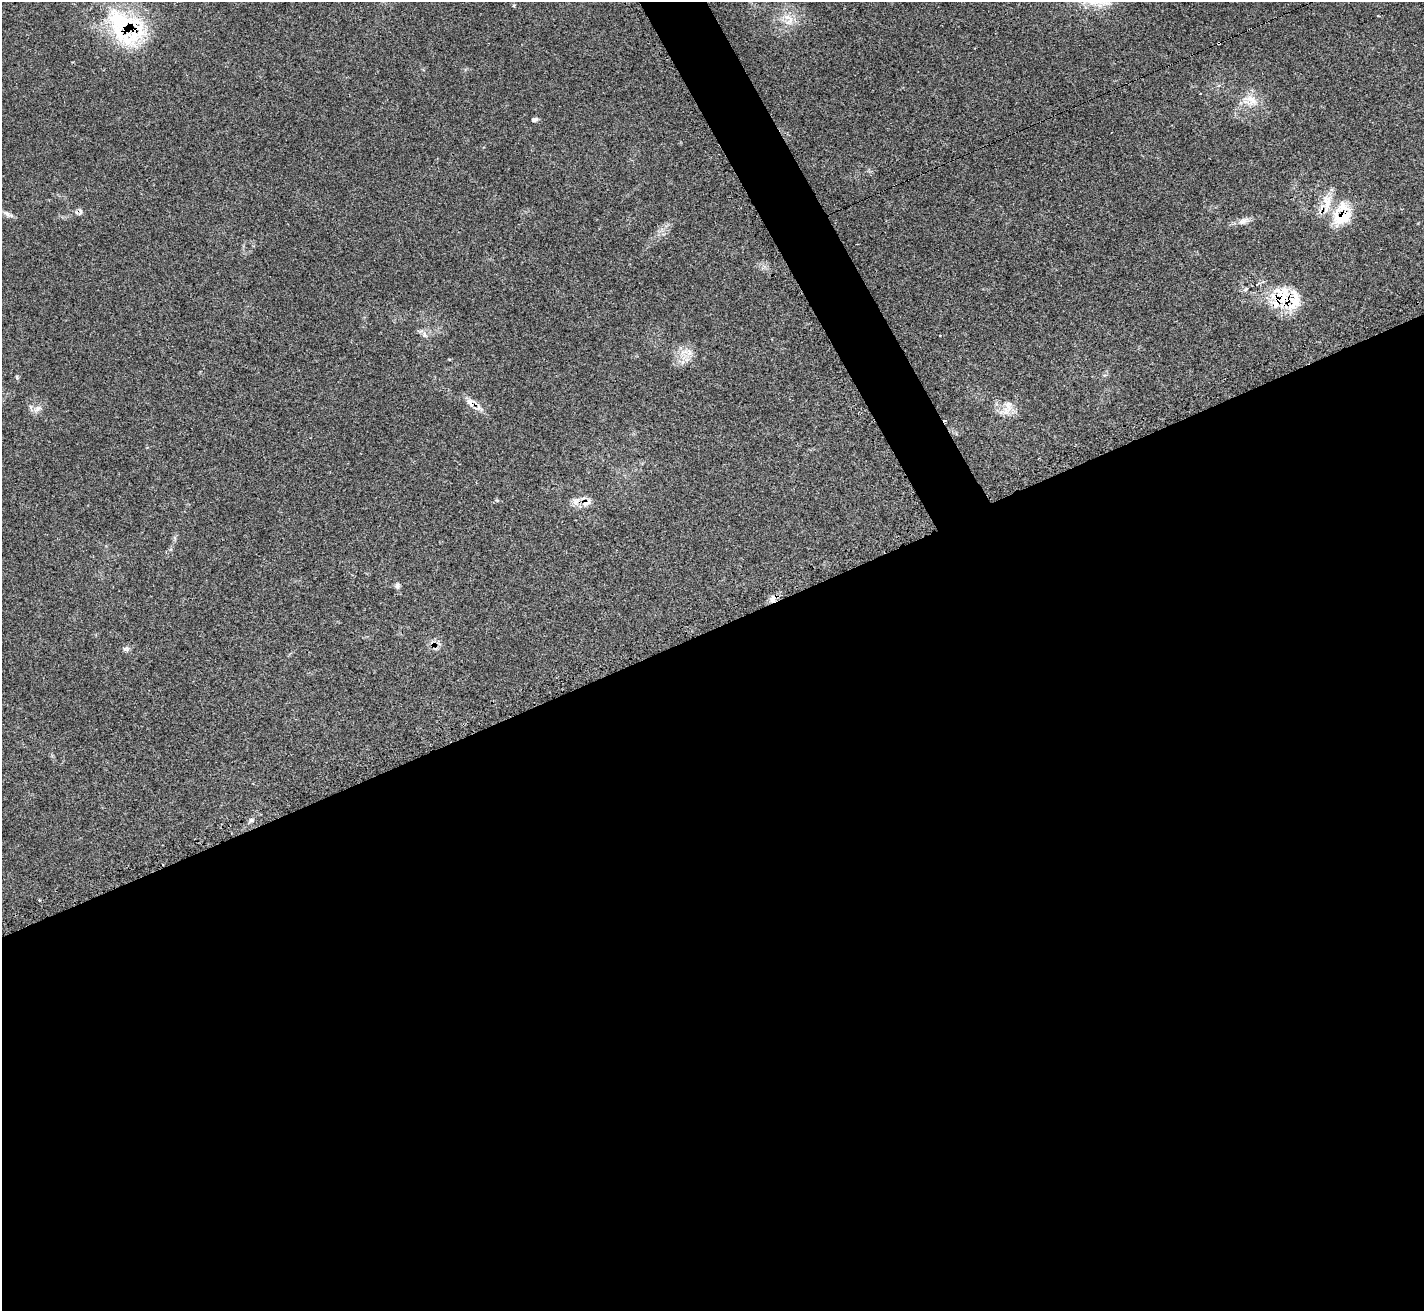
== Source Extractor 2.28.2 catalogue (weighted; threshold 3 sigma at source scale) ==
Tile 15 of 4 x 4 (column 3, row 4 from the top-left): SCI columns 2871-4292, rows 293-1601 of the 5713 x 5703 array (HDU 1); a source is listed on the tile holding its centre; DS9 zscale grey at full resolution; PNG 1426 x 1313 px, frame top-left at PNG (2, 2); no overlay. Shown black and unused: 54% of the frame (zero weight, under 3 of 4 exposures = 2% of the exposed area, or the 3 px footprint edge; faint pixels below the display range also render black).
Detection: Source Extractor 2.28.2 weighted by HDU 2 'WHT'; one run over the whole footprint, this tile lists its part. Background 0.0538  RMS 0.0053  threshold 0.0237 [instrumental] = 3 sigma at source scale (4.5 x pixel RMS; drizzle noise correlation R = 1.50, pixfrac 1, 0.05/0.05 arcsec/px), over >= 5 px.
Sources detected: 34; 2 cosmic-ray / hot-pixel residue — not listed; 5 inside a brighter listed object's ellipse — not listed separately; the other 27 listed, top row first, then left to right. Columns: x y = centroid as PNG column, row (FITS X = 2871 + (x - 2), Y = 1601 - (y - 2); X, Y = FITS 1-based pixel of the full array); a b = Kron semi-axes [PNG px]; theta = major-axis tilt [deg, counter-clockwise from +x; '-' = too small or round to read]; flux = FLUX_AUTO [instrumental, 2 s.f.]
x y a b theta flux
1378 16 3 2 - 0.46
790 21 15 8 46 5
121 26 62 32 -66 48
1251 100 21 10 -26 6.3
534 119 8 5 17 1.2
1111 132 3 2 - 0.56
1327 203 25 11 -87 9.7
81 212 7 4 70 0.93
8 214 17 5 -28 2.4
1342 217 27 20 19 17
1242 221 15 7 27 2.9
1246 289 6 4 44 0.85
1276 301 45 18 83 17
425 334 9 4 -81 1.3
940 336 3 3 - 1
689 353 9 5 90 2
470 402 10 9 - 2.9
479 407 11 5 -80 2
1008 408 26 10 69 5.8
37 409 13 6 40 2.5
497 500 6 3 -18 0.62
586 502 15 8 20 3.8
397 586 10 5 -80 1.5
773 599 12 7 64 2.9
433 643 7 4 -1 1.4
126 649 10 5 -11 1.2
251 820 6 6 - 1.1
Overlapping masked pixels (flux is a lower limit): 7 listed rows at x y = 121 26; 1342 217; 1276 301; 470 402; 586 502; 773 599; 433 643
Unlisted compact peaks at least as high as the median listed source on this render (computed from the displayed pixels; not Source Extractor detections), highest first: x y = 17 377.